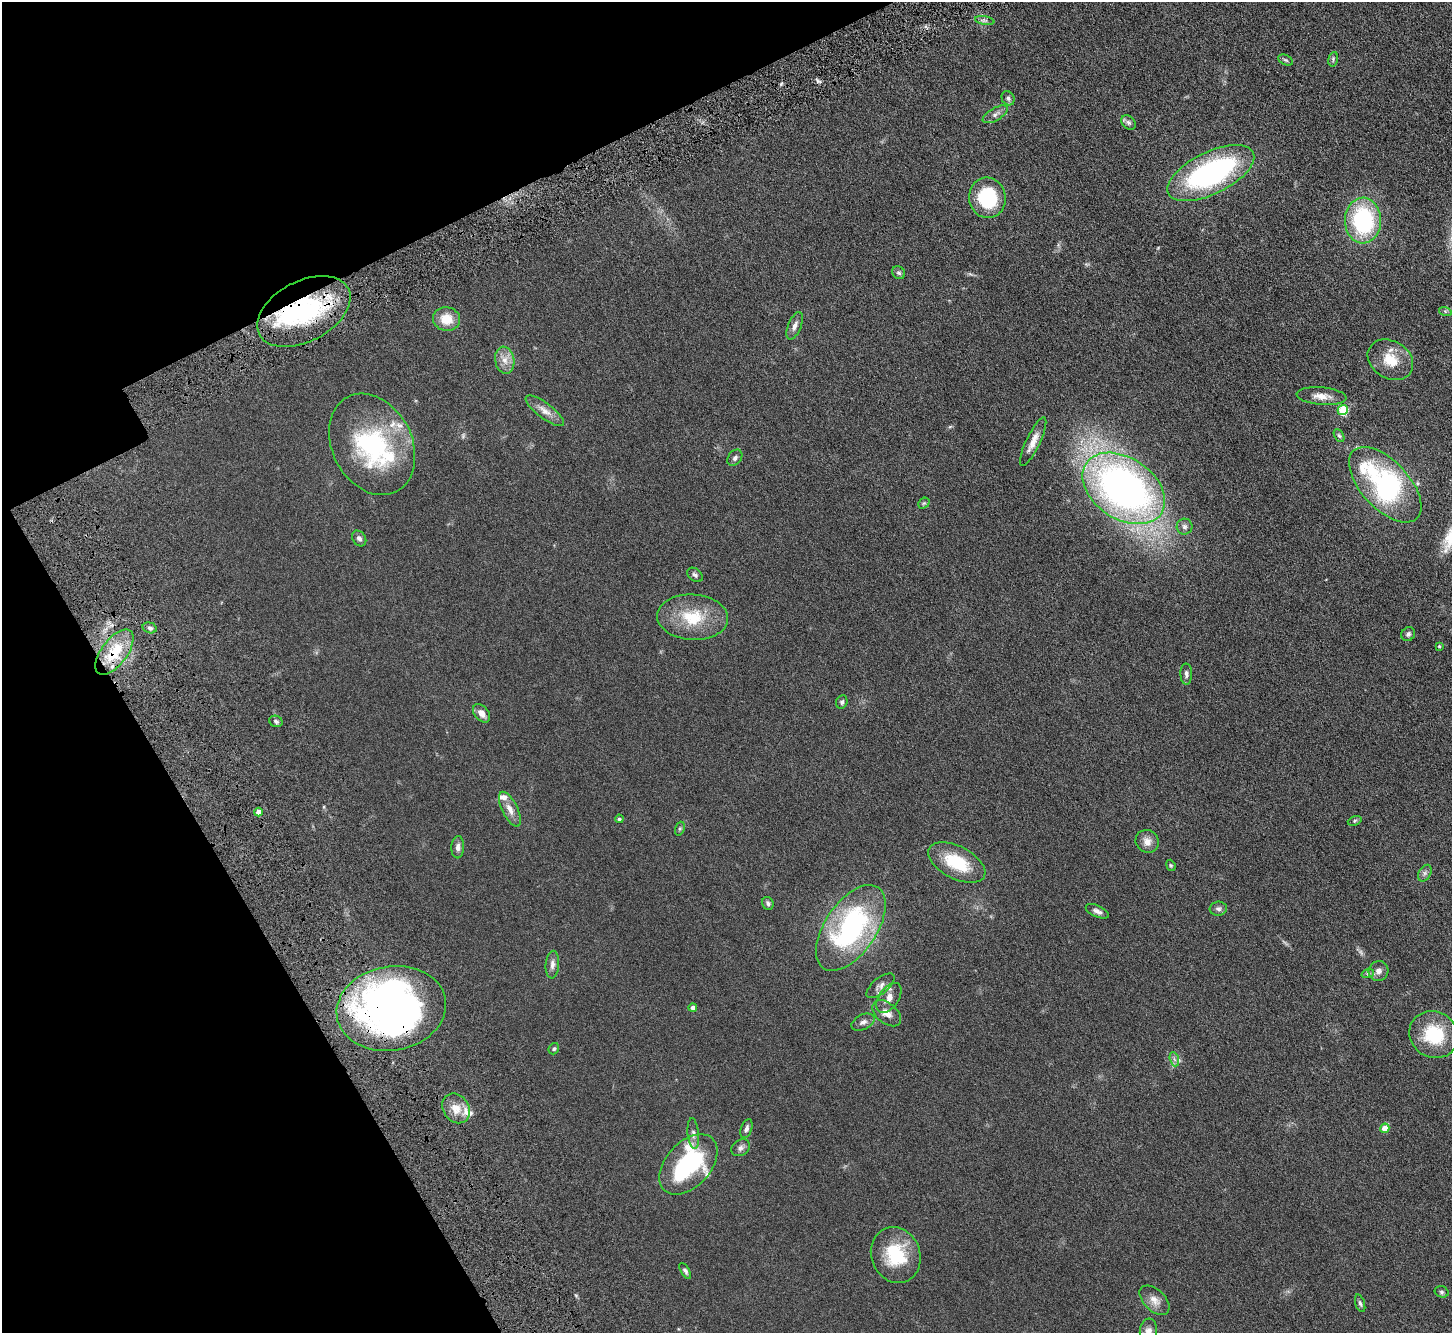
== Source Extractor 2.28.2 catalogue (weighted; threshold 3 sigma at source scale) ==
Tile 5 of 4 x 4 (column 1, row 2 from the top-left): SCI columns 103-1552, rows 2904-4234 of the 6006 x 5937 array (HDU 1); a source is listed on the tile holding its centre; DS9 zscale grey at full resolution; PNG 1454 x 1335 px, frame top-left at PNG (2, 2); each listed source drawn as its Kron ellipse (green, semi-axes under 4 px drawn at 4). Shown black and unused: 22% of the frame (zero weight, under 4 of 8 exposures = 5% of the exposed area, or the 3 px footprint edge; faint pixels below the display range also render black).
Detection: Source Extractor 2.28.2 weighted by HDU 2 'WHT'; one run over the whole footprint, this tile lists its part. Background 0.0462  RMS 0.0061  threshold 0.025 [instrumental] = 3 sigma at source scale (4.09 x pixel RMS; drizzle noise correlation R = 1.36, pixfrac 0.8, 0.05/0.05 arcsec/px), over >= 5 px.
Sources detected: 88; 1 too faint to see at this stretch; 4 inside a brighter object's white glare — neither listed nor drawn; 7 inside a brighter listed object's ellipse — not listed separately; the other 76 listed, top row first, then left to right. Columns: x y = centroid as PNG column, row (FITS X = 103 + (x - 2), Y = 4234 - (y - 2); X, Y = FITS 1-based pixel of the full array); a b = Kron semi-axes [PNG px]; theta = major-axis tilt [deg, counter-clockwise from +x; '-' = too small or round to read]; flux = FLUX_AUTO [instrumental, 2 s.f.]
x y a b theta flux
985 20 10 4 -10 1.3
1333 59 7 4 77 0.86
1286 60 8 5 -27 0.81
1008 98 7 6 - 1.3
995 114 14 6 30 2.3
1129 122 8 6 -45 1.4
1211 173 47 21 26 99
987 198 20 18 -83 32
1363 221 23 18 -88 54
899 273 7 6 - 1.1
304 311 50 30 28 66
1445 311 6 4 -19 0.71
446 319 13 12 - 8.7
795 326 15 6 68 2.5
505 360 14 9 -80 4.1
1390 360 24 18 -32 12
1322 396 25 9 -5 5.1
1343 410 5 5 - 27
545 411 23 7 -37 4.6
1339 436 7 4 -61 0.88
1033 442 27 7 65 5.1
372 444 53 40 -62 65
735 458 9 6 53 1.6
1385 485 46 24 -47 91
1124 488 45 30 -34 250
924 503 6 4 42 0.79
1184 527 8 8 - 1.5
359 538 8 6 -53 1.8
695 575 8 6 -38 1.3
693 617 35 23 -3 21
150 628 7 5 -16 1.3
1408 634 7 6 - 1.2
1439 646 4 4 - 0.52
114 652 26 13 53 18
1186 674 10 6 -89 1.7
842 702 7 5 66 1.1
481 713 10 6 -50 3.4
276 721 7 5 -24 1.3
510 809 19 8 -64 4.4
258 812 4 4 - 4.3
619 819 4 4 - 0.77
1355 821 7 4 21 0.78
680 829 7 4 70 0.81
1147 841 12 11 - 3.8
458 847 11 6 86 2
957 862 31 16 -27 22
1171 865 6 4 -68 0.63
1425 873 9 6 61 1.4
768 903 7 5 -65 1.2
1218 909 8 7 - 1.5
1097 911 12 5 -25 2.1
851 928 49 25 56 87
552 965 14 6 85 2.5
1378 971 10 9 - 2.5
1368 973 6 4 18 0.79
881 986 17 7 39 2.9
889 998 17 10 56 4.2
693 1008 4 4 - 2.4
391 1009 55 42 10 210
887 1013 16 10 -39 4.7
863 1022 12 7 26 2.1
1434 1035 25 23 -34 25
554 1049 6 5 - 0.79
1174 1059 7 4 -71 1.1
456 1108 16 12 -56 6.5
1385 1128 5 4 - 8.6
746 1129 10 5 71 1.7
693 1133 15 5 -84 2.2
741 1148 10 7 32 1.8
688 1164 35 22 47 66
896 1255 28 24 -69 24
685 1271 9 4 -59 1.1
1442 1292 7 5 -16 0.98
1154 1300 18 10 -44 4.4
1360 1303 9 4 -73 1.1
1148 1332 13 8 85 3.7
Overlapping masked pixels (flux is a lower limit): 3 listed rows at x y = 304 311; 114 652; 391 1009
Isophote crosses this tile's border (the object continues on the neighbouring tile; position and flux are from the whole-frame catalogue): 1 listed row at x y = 1148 1332